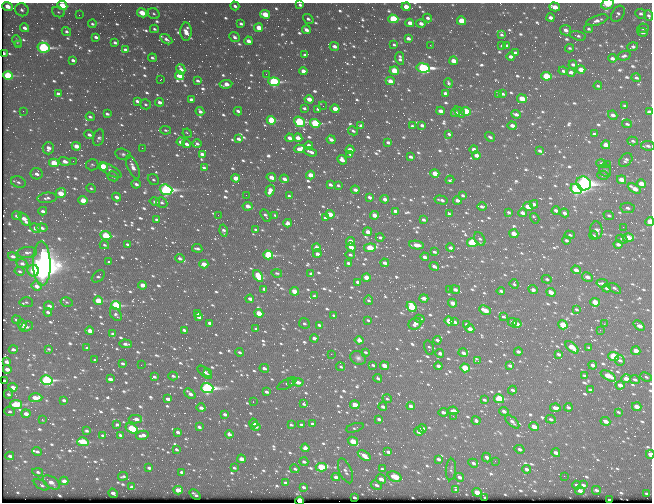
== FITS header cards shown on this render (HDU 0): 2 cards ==
NAXIS1  =                  650 / Width of table row in bytes
NAXIS2  =                  500 / Number of rows in table

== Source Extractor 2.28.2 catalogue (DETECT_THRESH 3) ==
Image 650 x 500 px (HDU 0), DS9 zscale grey, 1 PNG px = 1 image px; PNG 654 x 504 px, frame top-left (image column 1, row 500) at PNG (2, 3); each listed source drawn as its Kron ellipse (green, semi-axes under 4 px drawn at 4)
Background 388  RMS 2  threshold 5.88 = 3 sigma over >= 5 px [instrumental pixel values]
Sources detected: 1127; of the 1127, the 500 brightest by FLUX_AUTO listed and drawn (627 fainter detections omitted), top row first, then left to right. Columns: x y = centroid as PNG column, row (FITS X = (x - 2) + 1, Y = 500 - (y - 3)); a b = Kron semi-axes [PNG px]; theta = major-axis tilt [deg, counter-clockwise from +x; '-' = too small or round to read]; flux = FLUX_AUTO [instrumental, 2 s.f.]
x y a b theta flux
608 4 7 5 25 6100
300 5 4 3 - 370
8 6 5 4 - 1700
62 6 5 4 - 4800
235 6 5 3 - 420
406 7 4 4 - 1900
555 7 5 3 - 1700
22 10 7 6 - 520
58 12 6 5 - 290
142 13 5 4 - 2500
154 14 6 5 - 280
265 14 5 4 - 3600
618 14 9 6 57 430
641 14 5 5 - 380
79 15 2 2 - 280
649 16 5 4 - 380
428 18 4 4 - 410
550 18 4 3 - 760
308 19 6 3 -37 420
393 19 5 4 - 11000
597 20 11 4 19 770
461 21 4 4 - 4500
410 23 4 3 - 1300
92 24 4 3 - 300
241 24 4 3 - 380
421 24 4 3 - 790
24 28 5 4 - 650
259 28 4 4 - 2700
643 28 6 5 - 320
154 29 4 4 - 280
589 29 4 4 - 300
306 30 4 3 - 830
566 30 5 5 - 850
66 31 5 4 - 330
186 32 9 5 -89 1500
642 32 5 4 - 560
501 35 4 3 - 290
578 36 8 4 -15 400
96 37 4 3 - 450
235 37 5 4 - 500
408 38 4 3 - 660
166 39 7 4 -31 510
17 41 6 4 -63 330
248 41 4 3 - 1200
115 42 4 3 - 450
19 45 3 2 - 290
394 45 3 3 - 280
430 45 3 2 - 470
334 46 5 3 - 640
502 46 4 3 - 270
507 46 4 3 - 430
633 47 5 4 - 340
43 48 6 5 - 24000
569 48 4 3 - 280
125 50 4 3 - 400
515 53 4 3 - 460
3 54 3 3 - 800
305 55 4 3 - 300
624 56 7 4 15 410
511 57 4 3 - 730
152 58 4 3 - 330
400 58 6 4 -78 590
612 58 4 3 - 610
73 60 4 3 - 510
453 61 4 3 - 1500
573 64 4 3 - 440
423 68 7 4 -9 30000
181 69 5 3 - 810
581 69 4 4 - 2000
303 71 4 3 - 1200
394 71 4 4 - 4500
563 71 5 4 - 420
571 72 4 4 - 900
266 74 2 2 - 420
8 75 5 4 - 9700
179 76 4 3 - 1900
546 76 5 4 - 8000
636 78 5 4 - 340
160 80 3 2 - 360
197 81 3 3 - 350
390 81 4 3 - 1900
274 82 6 4 -6 19000
448 83 5 4 - 300
226 84 6 4 8 1400
598 86 4 3 - 290
445 93 4 3 - 580
58 94 4 3 - 530
503 94 4 3 - 390
499 95 4 3 - 430
309 99 4 3 - 1700
522 99 5 4 - 3500
191 100 4 3 - 730
137 101 4 3 - 490
160 102 4 3 - 800
145 104 5 5 - 270
323 106 4 2 - 390
624 106 3 3 - 270
304 108 3 3 - 280
318 109 4 3 - 470
335 109 4 3 - 2000
23 111 2 2 - 280
200 111 4 3 - 510
238 111 4 3 - 480
440 111 4 3 - 1200
466 111 5 4 - 5400
459 112 6 3 -42 530
649 112 4 3 - 730
455 113 4 3 - 570
107 114 4 3 - 370
516 114 5 3 - 780
613 115 5 4 - 790
90 117 4 3 - 320
271 120 4 4 - 7400
299 122 6 4 -40 15000
315 123 5 4 - 10000
627 124 5 3 - 350
361 125 4 3 - 590
422 125 4 3 - 520
412 126 3 3 - 350
512 126 4 3 - 920
165 130 5 4 - 300
353 131 5 3 - 320
187 133 5 2 - 350
449 134 4 3 - 340
594 134 4 3 - 350
89 135 4 3 - 650
490 137 5 3 - 360
99 138 8 5 75 350
289 138 4 3 - 1000
298 138 4 3 - 2000
238 139 3 3 - 500
331 139 5 3 - 640
633 141 5 4 - 280
181 142 4 3 - 990
388 142 4 3 - 500
186 144 4 3 - 540
197 144 4 4 - 400
309 145 4 3 - 790
606 145 4 4 - 1600
76 146 5 3 - 1800
648 146 7 4 -8 540
48 148 6 5 - 960
142 148 2 2 - 1300
299 149 5 4 - 2500
474 149 4 3 - 950
350 150 4 3 - 1700
540 151 4 3 - 370
310 152 6 3 -23 630
123 154 7 5 -14 390
202 154 4 4 - 800
350 154 4 3 - 340
476 155 4 3 - 1400
410 157 4 3 - 480
342 160 5 4 - 900
626 160 7 5 44 490
65 161 6 4 -17 1000
73 161 2 2 - 490
54 163 5 4 - 4400
602 164 5 4 - 740
607 164 2 2 - 560
92 165 6 5 - 270
103 166 5 4 - 5500
133 167 13 5 -66 980
204 168 4 3 - 380
111 170 12 5 -30 850
605 170 7 5 -54 290
435 173 4 3 - 2200
37 174 6 5 - 740
310 175 4 3 - 2500
603 175 6 4 -15 410
113 176 5 5 - 510
271 177 5 3 - 1400
236 178 4 3 - 2200
284 179 4 3 - 990
153 180 6 5 - 310
450 180 4 3 - 280
621 180 5 3 - 2300
18 182 7 5 -25 470
584 183 7 6 - 69000
136 184 4 3 - 470
641 184 5 3 - 2400
330 185 4 3 - 570
338 185 3 3 - 270
91 188 5 4 - 260
576 189 6 4 -28 31000
634 189 7 3 -30 2000
166 190 6 5 - 38000
355 190 4 3 - 700
270 191 6 4 72 1700
61 193 5 4 - 2900
246 195 2 2 - 370
463 195 4 3 - 340
289 196 4 3 - 310
116 197 4 3 - 650
369 197 4 3 - 460
47 198 10 5 5 520
385 199 4 3 - 1200
83 200 4 3 - 3200
441 200 6 3 -14 460
457 200 4 3 - 880
155 202 5 4 - 420
162 202 6 5 - 370
534 204 4 4 - 710
247 206 5 4 - 1500
482 206 5 3 - 580
528 206 5 4 - 1900
627 208 7 5 -9 550
43 211 4 3 - 530
395 211 4 3 - 790
556 211 4 3 - 610
509 212 3 3 - 300
522 213 4 3 - 940
564 213 4 3 - 550
330 214 4 3 - 2300
449 214 4 3 - 440
218 215 2 2 - 330
266 215 7 3 -58 440
275 215 4 2 - 260
374 215 4 3 - 1800
609 215 5 4 - 320
17 216 5 4 - 520
325 218 4 3 - 340
535 218 5 3 - 410
24 219 8 4 -50 1500
156 219 4 3 - 320
423 220 4 3 - 460
650 221 4 3 - 3900
288 223 4 4 - 650
623 227 2 2 - 690
36 228 6 4 -25 730
42 228 5 4 - 550
256 230 4 3 - 300
596 230 9 6 -87 1100
223 231 6 3 -75 450
368 232 4 3 - 1600
514 234 4 3 - 2200
106 235 5 4 - 7700
570 235 5 3 - 290
593 235 5 3 - 280
380 237 4 3 - 480
628 238 5 4 - 4300
480 239 7 5 -56 350
622 239 6 4 -23 390
566 240 4 3 - 490
350 241 4 3 - 2500
472 243 5 4 - 17000
127 244 3 3 - 300
618 244 4 3 - 730
104 245 5 4 - 300
416 245 7 3 -7 2100
351 247 5 4 - 2100
197 248 5 3 - 450
316 248 4 4 - 2200
370 248 6 4 7 5800
450 248 4 3 - 680
27 252 10 5 4 670
434 252 4 3 - 370
317 254 4 3 - 720
268 255 5 4 - 13000
350 255 4 4 - 330
13 256 5 3 - 620
425 257 4 3 - 810
180 258 5 4 - 510
109 262 4 3 - 310
22 263 5 4 - 580
348 263 4 3 - 570
385 263 4 3 - 780
42 264 22 8 -88 260000
204 264 4 3 - 1800
434 266 4 3 - 730
576 270 4 3 - 1100
20 271 5 4 - 320
33 271 6 5 - 4400
277 273 5 3 - 280
311 274 4 3 - 740
98 276 7 5 39 330
258 276 6 4 -55 6300
366 277 4 3 - 2700
587 277 6 4 -29 1100
547 279 5 4 - 330
358 282 4 3 - 680
602 283 6 3 -11 470
514 284 5 4 - 330
142 285 4 3 - 1600
37 286 5 5 - 1300
606 288 4 3 - 390
615 288 7 3 -33 430
264 289 4 3 - 400
450 289 4 3 - 390
455 289 5 4 - 720
533 290 5 4 - 500
294 291 4 3 - 2500
501 291 4 3 - 470
551 292 5 3 - 1500
314 296 4 3 - 340
424 298 4 3 - 1200
250 299 4 3 - 800
369 300 4 4 - 310
98 301 4 4 - 4900
26 302 6 5 - 270
66 302 6 4 -16 260
595 302 4 4 - 3000
453 303 4 3 - 1500
116 305 5 4 - 12000
49 306 5 4 - 700
411 307 5 4 - 6600
576 309 4 3 - 300
485 310 6 3 -28 2700
48 312 4 3 - 410
198 313 4 3 - 540
259 313 4 3 - 3000
116 314 7 5 -55 390
334 315 4 3 - 320
199 317 4 3 - 710
503 317 4 3 - 290
420 319 5 3 - 590
16 320 4 3 - 330
368 320 4 3 - 270
449 321 4 3 - 3200
455 322 4 3 - 540
512 322 4 3 - 1300
210 323 4 3 - 780
304 323 6 5 - 370
22 324 5 3 - 750
415 324 7 5 27 840
467 324 4 3 - 580
517 324 4 3 - 760
604 324 2 2 - 700
319 325 4 3 - 400
563 325 5 4 - 4700
639 326 6 3 -40 1400
26 327 7 4 24 640
256 329 4 3 - 350
470 329 4 3 - 1400
184 330 4 3 - 450
600 330 2 2 - 540
90 331 4 3 - 1500
113 334 4 3 - 480
314 338 4 3 - 900
359 340 4 3 - 1300
437 340 4 3 - 520
126 344 6 3 -5 490
572 347 8 4 -41 2900
87 348 4 3 - 370
429 348 7 5 -76 260
589 348 4 3 - 370
13 349 4 3 - 530
48 349 4 3 - 270
518 351 4 3 - 580
636 351 5 4 - 1400
239 352 4 3 - 320
365 352 3 3 - 270
440 353 4 4 - 410
463 353 5 3 - 730
331 354 2 2 - 700
559 354 4 3 - 560
613 356 5 4 - 11000
358 358 8 6 -23 480
95 360 3 2 - 270
620 360 5 5 - 570
478 361 4 2 - 820
6 362 4 3 - 690
123 363 4 3 - 390
141 365 2 2 - 300
373 365 4 3 - 300
593 365 4 3 - 980
384 366 4 3 - 1800
438 366 4 3 - 970
510 366 4 3 - 510
341 367 4 3 - 300
264 368 5 4 - 590
465 368 5 4 - 6900
7 369 4 3 - 1200
205 372 9 3 -41 600
208 372 3 3 - 460
584 375 4 3 - 300
173 376 5 3 - 320
608 376 8 4 -31 4200
154 377 4 3 - 340
646 377 6 4 -24 300
378 378 4 3 - 310
110 379 4 3 - 780
626 379 5 4 - 1500
635 379 5 4 - 450
47 380 6 4 -17 23000
4 381 3 3 - 330
298 382 5 3 - 1200
291 383 3 2 - 460
287 384 10 4 29 390
620 385 4 3 - 1300
13 387 4 4 - 1800
207 388 6 5 - 41000
512 390 4 3 - 390
590 390 4 3 - 450
266 392 4 3 - 460
9 394 5 3 - 360
190 394 6 3 -42 770
36 398 7 4 1 2400
168 399 4 3 - 630
387 399 4 4 - 280
499 399 5 4 - 9800
64 400 4 3 - 420
484 400 4 3 - 390
253 402 2 2 - 320
16 404 6 4 -11 8800
304 404 4 4 - 270
355 405 5 3 - 3900
411 406 4 3 - 850
383 407 4 3 - 590
568 407 4 3 - 460
637 407 5 3 - 2100
201 408 4 3 - 750
555 408 5 3 - 1500
10 411 5 4 - 280
453 411 5 4 - 1200
504 411 5 3 - 570
443 412 5 3 - 690
618 412 4 3 - 260
26 414 4 3 - 1200
225 414 4 3 - 550
453 416 3 2 - 320
42 419 3 2 - 620
135 419 6 3 -2 1300
379 419 4 3 - 430
551 419 5 3 - 380
476 421 4 4 - 400
605 421 5 3 - 1100
512 422 9 4 -45 650
253 423 4 3 - 990
117 424 4 3 - 340
313 424 4 3 - 600
291 425 4 3 - 280
301 425 4 3 - 360
534 426 5 3 - 1700
199 427 4 3 - 460
255 427 5 4 - 490
132 428 6 4 -31 13000
355 428 9 4 17 300
422 428 4 3 - 1400
86 431 4 3 - 360
419 431 5 3 - 1100
178 432 4 3 - 660
229 434 4 3 - 700
102 435 3 3 - 260
120 435 4 3 - 390
142 435 6 3 12 860
353 441 5 4 - 4000
83 442 6 4 -13 7600
305 448 4 4 - 1100
176 449 4 3 - 290
520 449 5 4 - 570
37 452 5 4 - 380
388 452 4 3 - 590
556 453 4 3 - 940
650 454 4 3 - 1900
10 456 4 3 - 530
364 456 7 3 -34 1900
487 457 5 4 - 750
241 459 4 3 - 1500
439 459 4 3 - 450
495 461 3 2 - 280
304 462 4 3 - 460
473 463 5 4 - 440
321 467 5 4 - 8400
149 468 4 3 - 430
234 468 3 3 - 270
295 469 5 3 - 310
382 469 4 3 - 440
451 469 11 5 85 330
527 469 4 3 - 870
345 471 13 6 -67 650
38 472 5 4 - 340
182 472 4 3 - 490
123 476 5 3 - 310
564 476 2 2 - 430
336 477 4 3 - 790
395 477 7 4 -23 2800
460 477 5 3 - 690
381 479 5 3 - 1100
64 481 4 3 - 860
51 482 9 5 -33 890
286 483 4 3 - 420
41 485 8 4 -32 420
376 485 6 4 -29 460
576 485 4 3 - 490
583 485 4 3 - 390
132 487 4 3 - 550
304 487 4 3 - 360
178 490 4 3 - 2100
456 490 4 3 - 460
596 490 4 3 - 510
580 491 4 3 - 1000
477 492 4 3 - 2500
113 493 5 3 - 490
646 493 4 3 - 270
195 494 6 3 -38 280
354 497 3 3 - 370
485 497 4 3 - 330
609 500 3 3 - 600
300 501 4 3 - 13000
At the frame edge (FLAGS 8, measured only in part): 9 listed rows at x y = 608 4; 300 5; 8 6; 62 6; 3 54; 649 112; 650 221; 650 454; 300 501
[627 fainter detections neither listed nor drawn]